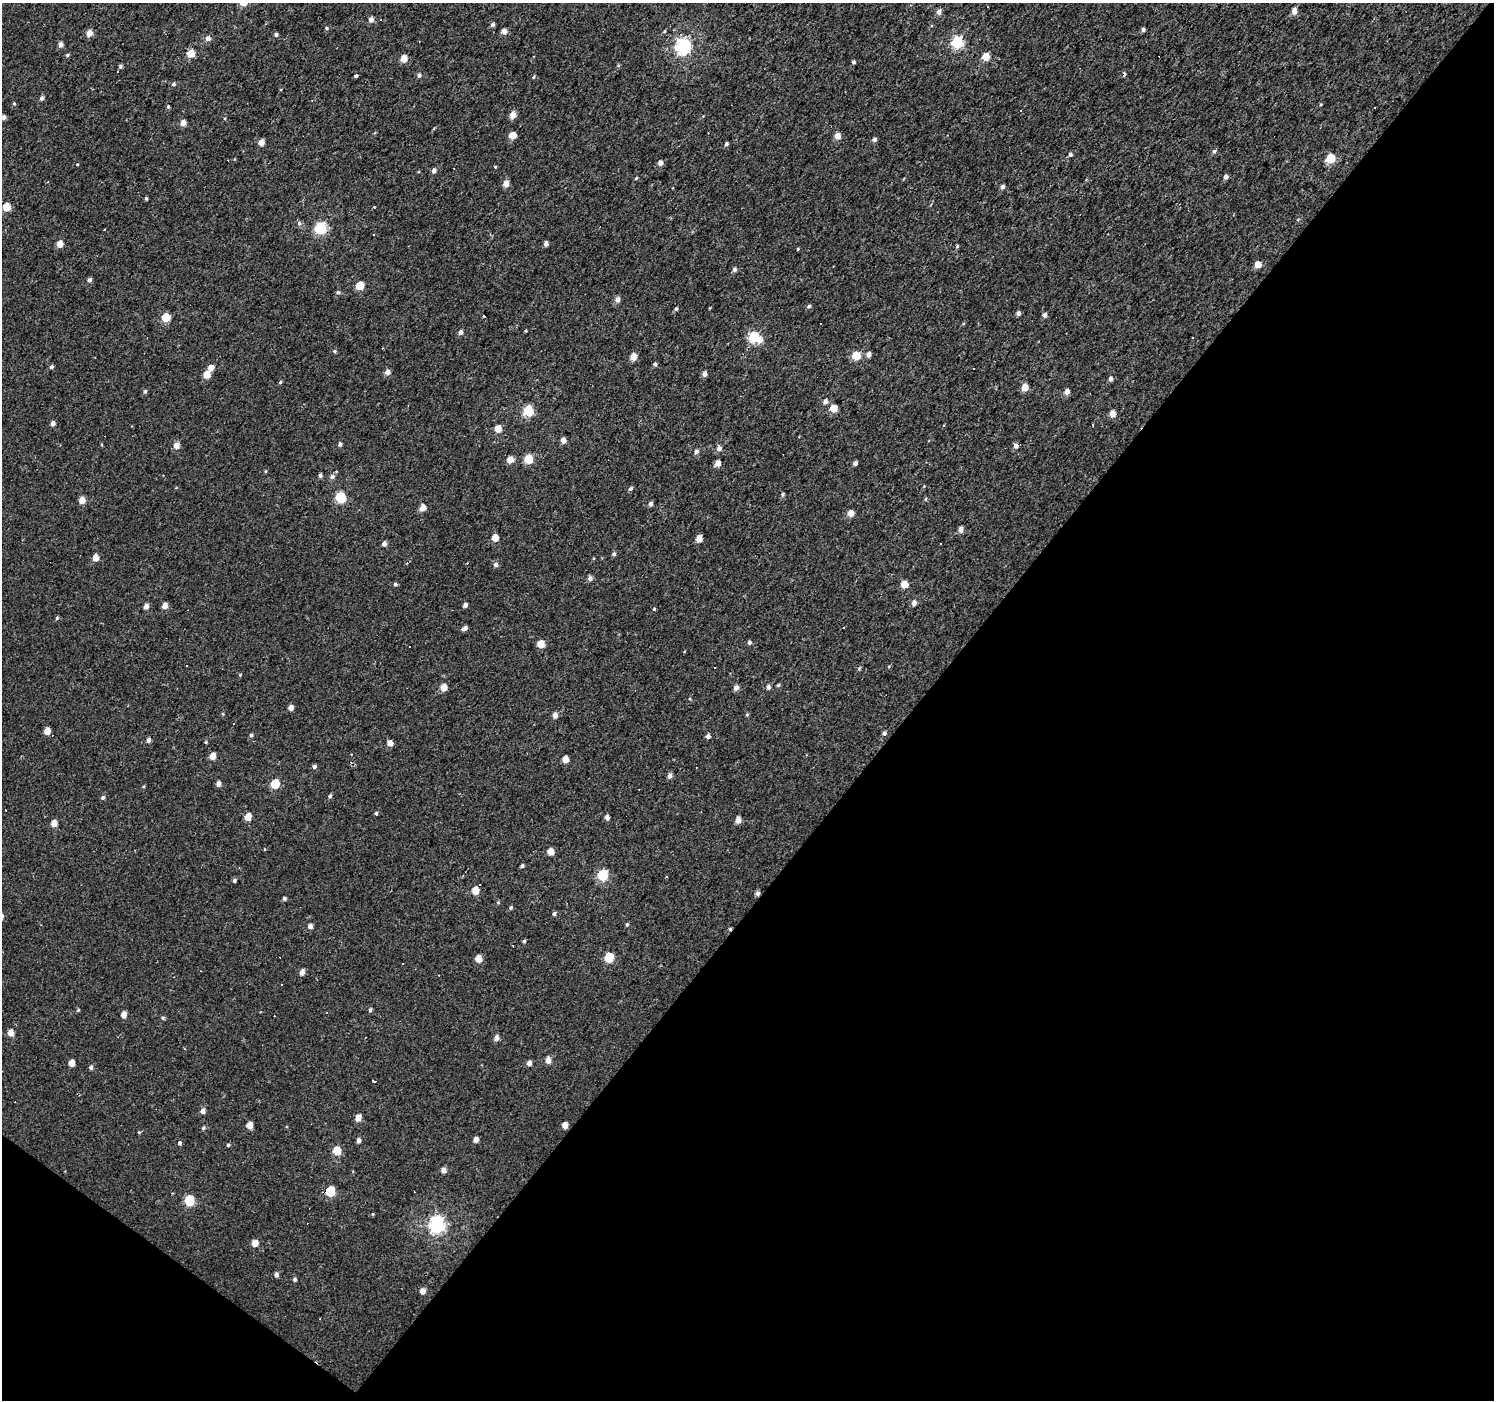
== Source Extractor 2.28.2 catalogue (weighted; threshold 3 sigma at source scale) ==
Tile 15 of 4 x 4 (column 3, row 4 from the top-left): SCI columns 2985-4476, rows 174-1571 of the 5971 x 6007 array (HDU 1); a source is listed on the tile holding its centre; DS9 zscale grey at full resolution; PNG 1496 x 1402 px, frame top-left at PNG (2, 3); no overlay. Shown black and unused: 41% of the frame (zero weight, under 2 of 3 exposures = <1% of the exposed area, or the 3 px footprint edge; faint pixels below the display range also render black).
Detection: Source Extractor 2.28.2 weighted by HDU 2 'WHT'; one run over the whole footprint, this tile lists its part. Background 0.00425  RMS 0.0033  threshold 0.0147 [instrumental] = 3 sigma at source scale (4.5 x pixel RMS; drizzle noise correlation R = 1.50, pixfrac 1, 0.0396/0.0396 arcsec/px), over >= 5 px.
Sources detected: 250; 32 cosmic-ray / hot-pixel residue — not listed; the other 218 listed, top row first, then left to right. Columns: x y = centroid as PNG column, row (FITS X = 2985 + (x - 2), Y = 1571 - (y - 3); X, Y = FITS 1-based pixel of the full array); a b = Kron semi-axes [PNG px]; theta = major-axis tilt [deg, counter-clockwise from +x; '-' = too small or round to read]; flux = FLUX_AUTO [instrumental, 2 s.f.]
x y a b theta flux
1294 11 5 4 - 2.4
939 12 5 5 - 1.5
371 19 4 4 - 1.8
492 25 4 4 - 0.97
326 28 5 4 - 0.42
1143 30 4 4 - 0.91
504 31 4 4 - 2.4
664 31 4 3 - 0.34
89 33 5 4 - 3.2
276 34 4 4 - 0.69
208 38 5 4 - 1.9
957 42 5 5 - 36
61 44 4 4 - 1.7
683 47 6 6 - 78
191 53 5 4 - 6.4
67 55 5 4 - 0.53
986 57 5 4 - 6.2
404 58 5 4 - 4.9
854 62 4 3 - 0.75
120 66 4 4 - 0.58
117 71 2 2 - 0.31
419 75 5 5 - 0.86
356 76 3 3 - 1.2
534 77 5 3 - 0.3
173 84 5 4 - 0.7
42 98 5 4 - 0.98
312 100 3 3 - 0.3
14 104 4 4 - 0.45
1321 105 4 3 - 0.29
168 107 4 3 - 0.49
1374 108 3 2 - 0.5
513 115 5 5 - 3.5
3 117 4 4 - 1.5
183 123 4 4 - 3.4
512 135 5 5 - 5.4
837 136 5 5 - 3
874 139 4 4 - 1.2
261 143 4 4 - 3.8
727 144 4 4 - 0.68
1214 151 6 5 - 0.63
1070 154 4 4 - 0.74
1330 159 5 5 - 16
660 163 4 4 - 1.7
495 167 4 3 - 0.28
434 171 5 4 - 1.4
1226 177 4 4 - 1.3
636 178 4 3 - 0.35
506 184 4 4 - 3.8
1003 187 4 4 - 1.1
146 198 4 3 - 0.5
6 207 5 5 - 9.5
299 223 6 5 - 0.69
320 228 6 5 - 39
373 234 3 2 - 0.3
60 244 5 4 - 4.3
546 244 4 4 - 1.4
957 247 5 4 - 0.41
798 249 4 2 - 0.28
1258 264 4 4 - 4.3
734 270 5 4 - 1
90 280 4 4 - 1.1
360 286 5 5 - 9.1
338 292 5 5 - 0.73
617 299 5 5 - 1.6
809 306 5 4 - 0.59
676 309 5 4 - 0.45
1019 313 4 4 - 1.2
1045 315 4 4 - 1.3
484 316 3 3 - 1.4
166 317 5 5 - 11
526 331 3 3 - 0.33
461 332 5 4 - 1.2
754 337 5 5 - 28
1192 338 2 2 - 0.23
760 340 7 5 67 2
334 351 5 4 - 0.45
869 355 4 4 - 1.9
856 356 5 5 - 11
633 357 5 4 - 3.7
655 364 4 4 - 0.75
51 367 4 4 - 0.71
211 368 5 4 - 2.5
973 368 3 2 - 0.28
388 372 5 5 - 1.8
705 374 4 4 - 1.7
207 375 5 4 - 5.9
1111 379 4 4 - 1.5
280 382 5 4 - 0.36
1025 388 5 4 - 4.8
145 391 5 4 - 0.6
1067 392 5 4 - 2.3
825 401 5 4 - 1.6
833 408 5 5 - 5.6
528 411 5 5 - 22
1112 414 4 4 - 3.2
53 423 4 4 - 1.5
1093 425 3 2 - 0.48
498 429 5 4 - 5.1
563 440 4 4 - 2.5
340 444 4 4 - 0.82
176 446 5 5 - 2.6
1016 446 5 5 - 1.4
719 448 5 4 - 1.8
696 452 5 5 - 0.98
528 459 5 5 - 10
510 460 5 4 - 3.8
855 463 4 4 - 1.1
718 464 5 4 - 3
320 475 4 4 - 0.8
333 477 6 5 - 0.98
924 486 4 4 - 0.23
630 489 6 4 42 0.61
783 494 5 4 - 0.5
341 497 5 5 - 24
926 499 5 3 - 0.37
82 501 5 4 - 3.9
650 504 4 4 - 1.3
423 508 5 4 - 3.7
850 513 5 4 - 3.3
961 529 5 4 - 1.8
495 538 5 4 - 4.9
699 539 5 4 - 3.8
384 544 4 4 - 1.6
940 544 3 3 - 0.58
614 554 4 4 - 0.7
95 558 5 4 - 3.7
496 565 5 5 - 0.99
590 578 5 4 - 1.4
395 584 5 4 - 0.64
904 584 5 5 - 5.3
914 603 5 4 - 1.7
465 605 4 4 - 1.3
146 606 4 4 - 1.9
165 606 5 4 - 2.7
654 609 4 3 - 0.32
57 618 4 4 - 0.53
465 628 6 4 13 1.2
749 642 4 4 - 0.86
541 644 5 5 - 5.9
859 669 5 5 - 0.4
240 675 4 4 - 0.29
778 685 5 4 - 0.41
443 687 5 4 - 4.3
736 687 5 5 - 1.6
768 687 5 4 - 1.2
291 708 5 4 - 1.8
555 715 5 4 - 1.9
747 715 5 3 - 0.33
234 723 3 2 - 0.3
47 731 5 4 - 4.5
884 733 4 4 - 0.8
251 735 4 4 - 0.61
708 736 4 4 - 1.2
148 740 5 4 - 1.2
206 742 4 4 - 0.34
390 743 5 4 - 2.6
213 756 5 4 - 3.8
565 759 5 4 - 3.6
314 767 5 5 - 0.64
670 776 5 4 - 1.4
218 783 5 4 - 1.6
275 784 5 5 - 13
330 796 5 3 - 0.68
103 798 5 4 - 0.75
376 813 4 3 - 0.67
248 817 5 4 - 4
607 817 4 4 - 1.6
738 820 5 4 - 2.8
54 823 5 4 - 3.5
551 852 5 4 - 4.3
522 866 4 3 - 0.67
603 875 6 5 - 25
666 877 3 2 - 0.25
234 880 4 4 - 0.67
475 891 5 4 - 5.5
757 893 5 4 - 1.2
284 898 4 4 - 0.74
498 902 4 4 - 0.35
511 907 5 4 - 0.55
554 914 5 4 - 0.65
627 924 5 4 - 0.47
310 926 4 4 - 1.5
524 941 4 4 - 0.49
609 958 6 5 - 12
479 959 5 4 - 4.2
302 972 5 4 - 1.9
281 985 2 2 - 0.29
370 1010 6 4 81 0.6
327 1013 3 3 - 1.4
124 1015 5 4 - 2.6
163 1018 5 4 - 0.51
10 1033 5 4 - 3.3
496 1038 5 4 - 1.9
548 1060 5 4 - 2.6
71 1063 5 4 - 3.6
529 1063 4 4 - 1.5
91 1067 5 4 - 0.89
374 1081 3 3 - 2.9
203 1111 5 5 - 1.6
358 1118 5 4 - 3.4
250 1125 5 4 - 3.2
565 1125 5 4 - 2.9
203 1128 5 4 - 0.52
139 1132 5 3 - 0.3
359 1140 5 4 - 1.2
476 1140 4 4 - 2.2
179 1143 5 4 - 0.58
228 1145 4 3 - 0.47
337 1151 5 5 - 8.9
443 1170 5 5 - 1.8
331 1192 6 5 - 15
189 1201 6 5 - 20
373 1214 4 3 - 0.29
437 1224 7 6 - 91
255 1243 5 5 - 3.2
276 1275 6 5 - 0.88
295 1279 4 4 - 0.68
422 1291 5 4 - 2
Overlapping masked pixels (flux is a lower limit): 1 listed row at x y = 757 893
Isophote crosses this tile's border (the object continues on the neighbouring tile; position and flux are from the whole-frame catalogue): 1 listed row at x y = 3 117